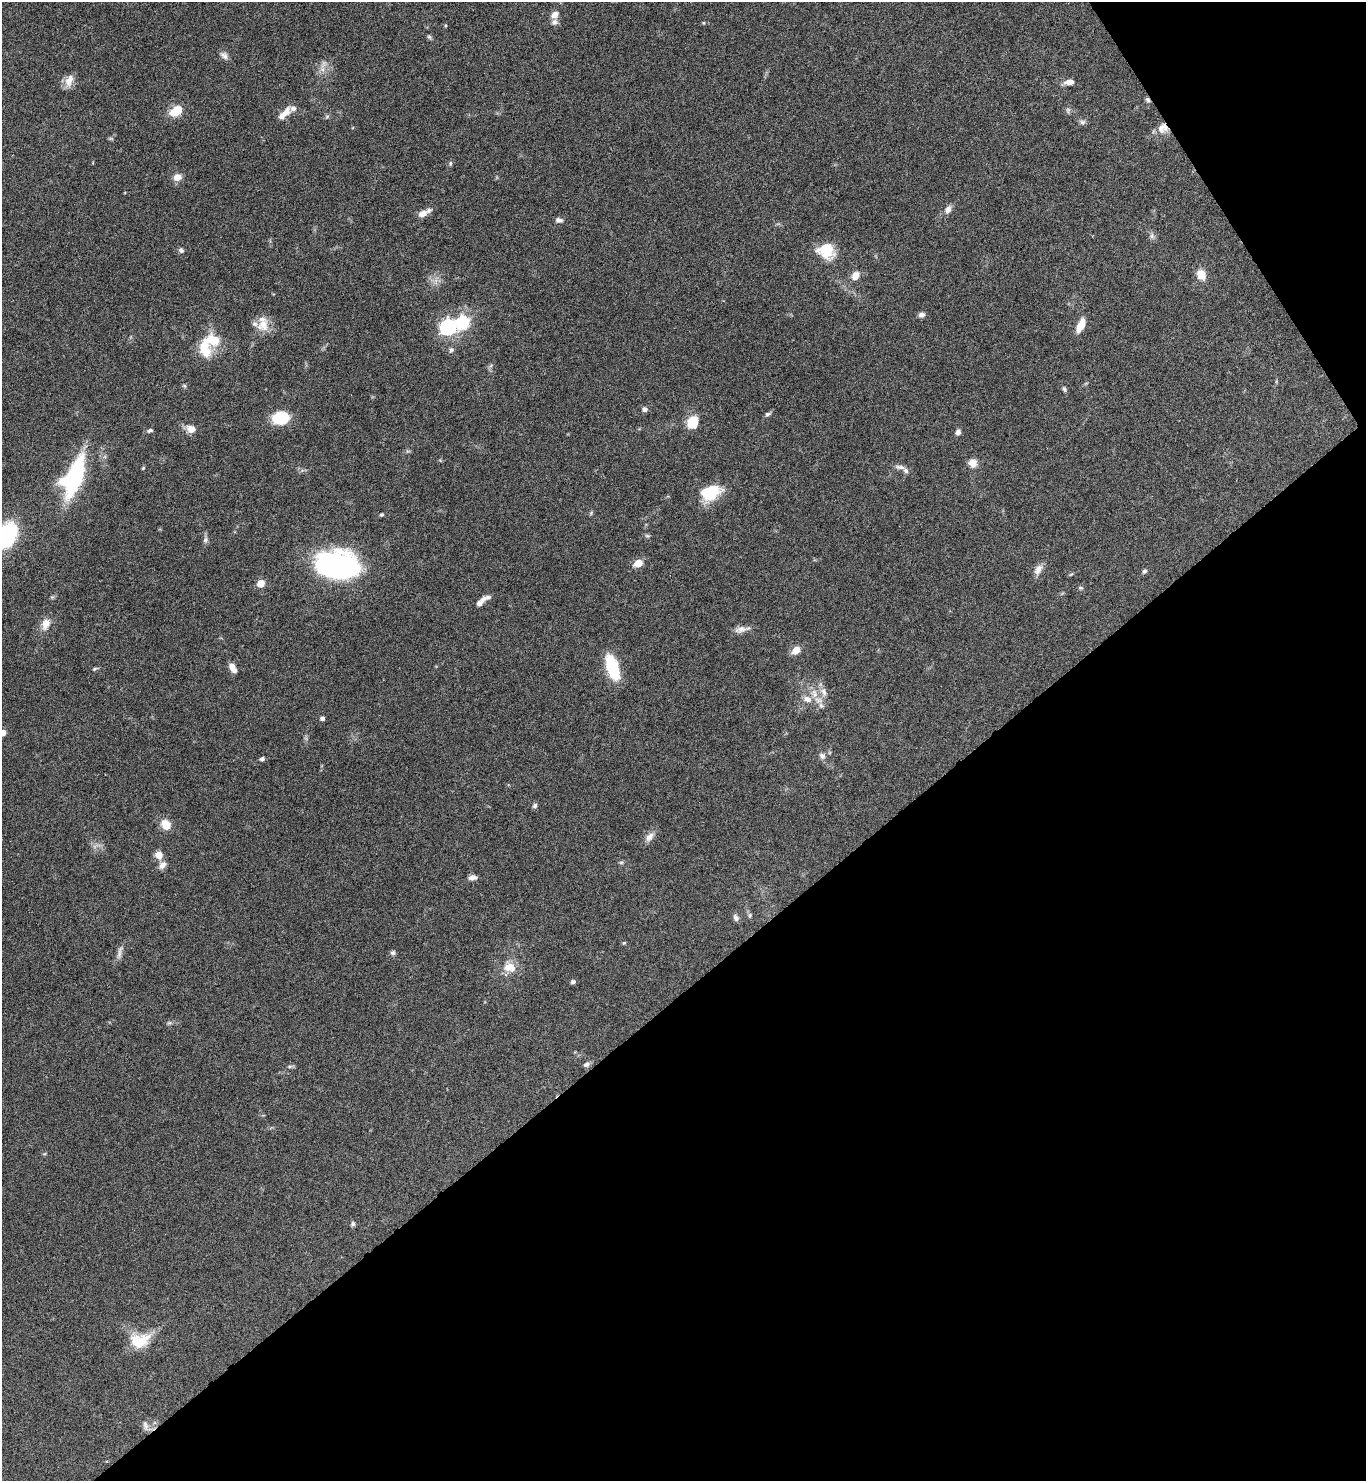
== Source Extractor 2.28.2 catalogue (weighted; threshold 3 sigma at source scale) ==
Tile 12 of 4 x 4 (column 4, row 3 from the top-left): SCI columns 4254-5617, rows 1484-2962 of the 5914 x 5919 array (HDU 1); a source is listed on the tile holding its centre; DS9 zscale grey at full resolution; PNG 1368 x 1483 px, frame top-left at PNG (2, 2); no overlay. Shown black and unused: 36% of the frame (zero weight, under 3 of 6 exposures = <1% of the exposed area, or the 3 px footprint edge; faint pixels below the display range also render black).
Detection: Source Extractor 2.28.2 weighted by HDU 2 'WHT'; one run over the whole footprint, this tile lists its part. Background 0.0645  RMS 0.0039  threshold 0.0161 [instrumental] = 3 sigma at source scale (4.09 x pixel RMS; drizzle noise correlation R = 1.36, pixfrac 0.8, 0.05/0.05 arcsec/px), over >= 5 px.
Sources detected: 111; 2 too faint to see at this stretch — not listed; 14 inside a brighter listed object's ellipse — not listed separately; the other 95 listed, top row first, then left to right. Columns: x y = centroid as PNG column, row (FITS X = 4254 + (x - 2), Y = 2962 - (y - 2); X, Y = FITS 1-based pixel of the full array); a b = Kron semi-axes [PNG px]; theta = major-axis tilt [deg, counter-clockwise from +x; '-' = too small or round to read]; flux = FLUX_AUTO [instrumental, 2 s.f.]
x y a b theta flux
555 15 9 8 - 2.6
704 23 5 3 - 0.32
445 25 5 3 - 0.34
429 37 7 5 -49 0.68
224 56 12 7 -43 1.6
323 64 14 8 61 2.4
69 81 18 10 72 3.4
1069 82 12 6 11 2.5
1148 100 7 5 -40 0.88
1068 110 9 6 76 0.88
176 111 16 10 32 7.2
284 114 19 7 46 3.9
327 116 8 5 62 0.65
1082 122 9 7 -37 1
1163 128 14 13 - 4.2
111 138 8 4 0 0.55
450 163 7 5 88 0.62
177 177 8 7 - 3.6
948 209 10 7 63 2.1
423 214 11 7 32 3
559 220 9 6 -7 1.3
1152 236 10 7 -66 1.2
181 250 7 6 - 0.97
826 251 18 15 -26 11
1201 275 11 9 -62 4.8
855 276 8 7 - 3.9
921 315 7 6 - 1.4
463 323 7 7 - 32
263 325 19 15 62 5.7
1081 325 16 7 64 5
448 327 8 7 - 82
213 340 20 16 -2 10
451 350 8 6 70 1
491 365 6 5 - 0.67
184 386 6 5 - 0.54
1064 389 8 5 -54 0.72
645 409 7 6 - 1.1
768 414 8 5 24 0.85
280 418 14 11 8 16
693 422 10 8 65 12
191 429 10 8 -16 3.5
150 430 8 5 21 0.82
958 432 7 5 77 1.5
408 451 6 5 - 0.6
973 463 11 11 - 2.9
900 467 16 5 -6 1.6
143 468 4 4 - 0.41
74 477 37 16 67 51
708 490 28 10 12 9.3
591 513 7 4 47 0.5
381 515 5 4 - 0.52
5 536 28 20 38 43
647 536 7 4 -1 0.62
205 540 8 7 - 1.1
638 563 6 6 - 7.1
337 565 41 24 -10 93
1038 569 14 9 56 2.7
1144 571 7 5 48 0.75
1071 574 7 3 36 0.44
261 583 6 5 - 6.4
1080 588 7 5 -2 0.63
52 597 5 5 - 0.55
483 599 10 7 53 1.5
45 624 16 11 74 3.8
742 629 21 7 11 2.5
796 650 9 7 37 3.7
612 667 22 10 -72 23
233 668 11 6 -60 2.9
95 669 8 4 25 0.62
814 694 15 10 -75 4.1
322 718 5 4 - 1.1
3 733 5 5 - 3.7
822 756 9 9 - 1.5
262 759 6 5 - 0.84
535 806 7 6 - 0.88
166 824 14 12 -59 4.3
649 837 15 8 48 2.6
159 855 10 9 - 2.9
621 862 7 5 19 0.63
162 865 11 8 48 2.1
472 878 9 6 9 2
750 915 7 5 78 0.63
736 918 9 7 -65 1.2
624 943 5 4 - 0.42
119 952 22 5 77 1.9
393 953 6 6 - 0.81
509 967 17 14 -17 5.6
573 982 5 5 - 1
169 1023 8 4 -8 0.71
586 1064 8 6 28 1.3
290 1066 8 4 1 0.73
44 1154 6 3 18 0.39
353 1224 7 5 55 0.85
137 1341 26 19 -37 9.4
146 1426 19 10 -39 2.6
Overlapping masked pixels (flux is a lower limit): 3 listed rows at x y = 1148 100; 1163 128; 146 1426
Isophote crosses this tile's border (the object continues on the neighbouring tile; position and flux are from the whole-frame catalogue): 2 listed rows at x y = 5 536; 3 733